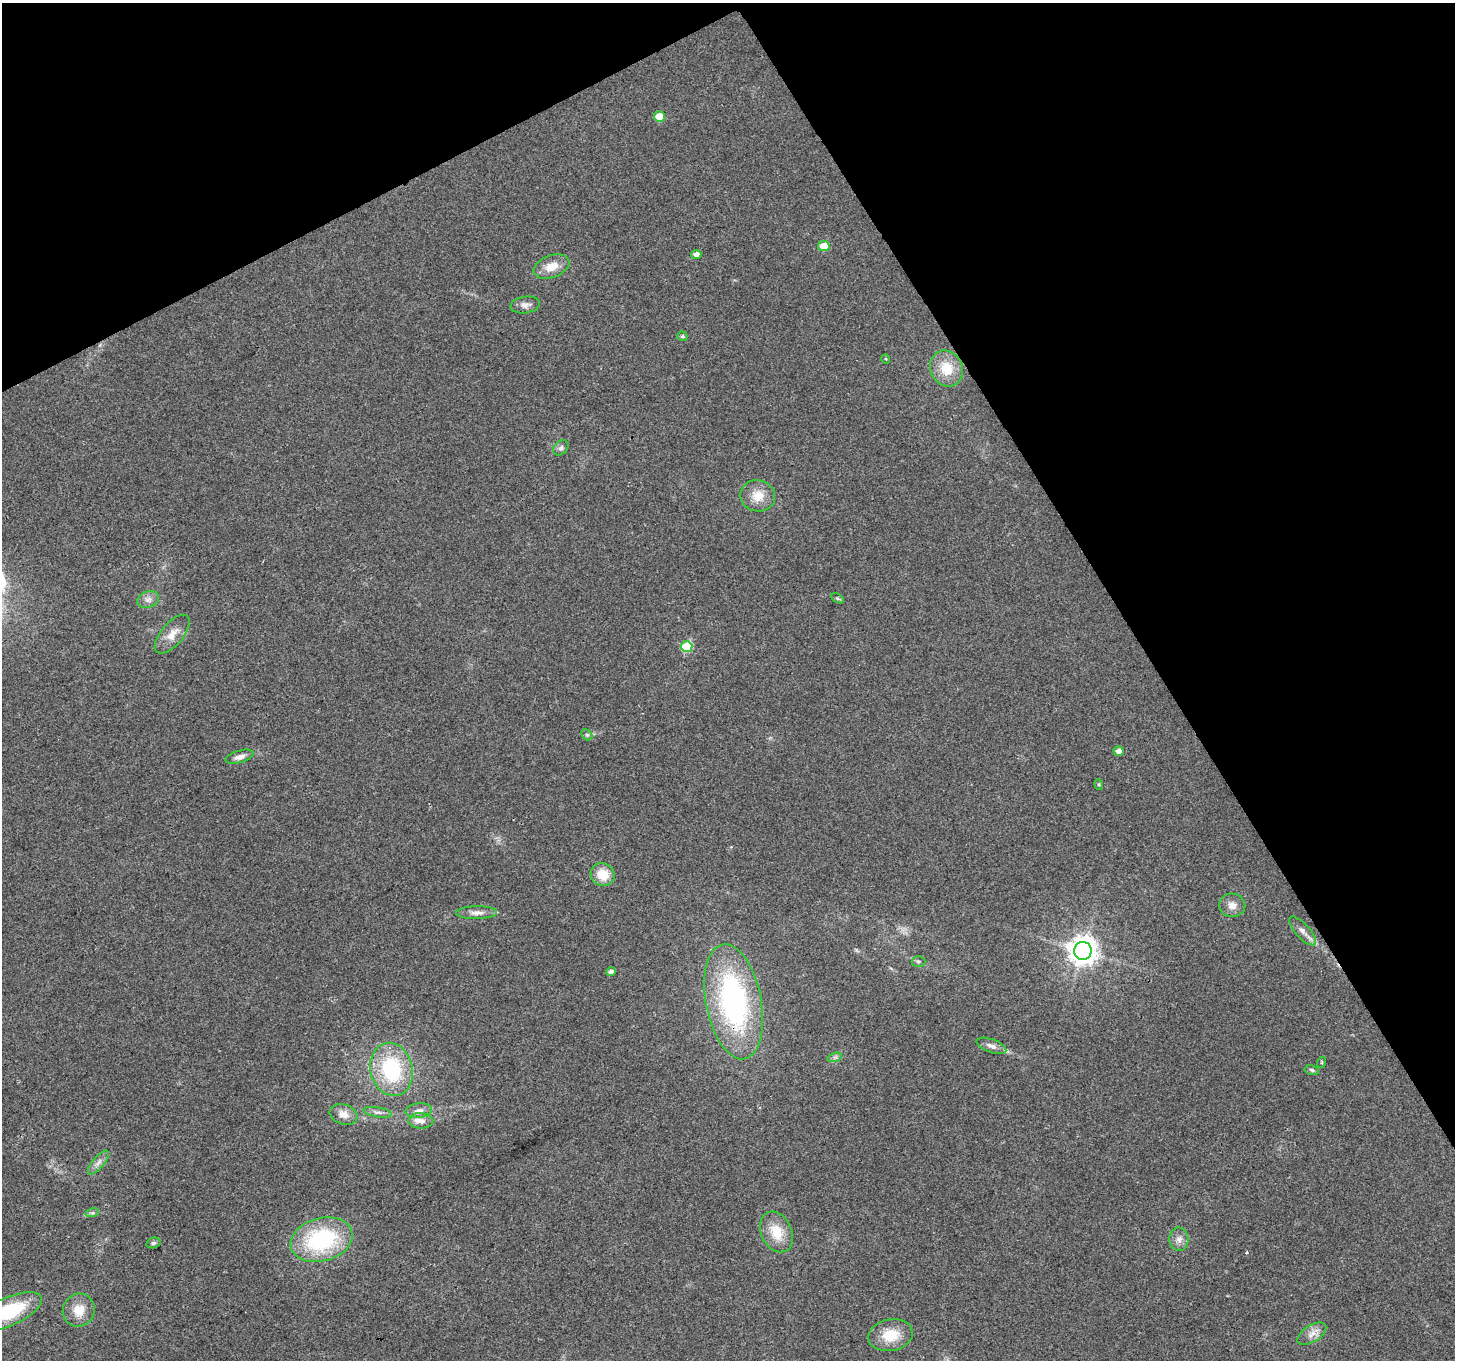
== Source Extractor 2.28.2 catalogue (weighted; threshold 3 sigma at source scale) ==
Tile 3 of 4 x 4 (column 3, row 1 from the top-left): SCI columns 2906-4358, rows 4181-5538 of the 5813 x 5705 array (HDU 1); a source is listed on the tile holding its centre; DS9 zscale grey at full resolution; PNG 1457 x 1362 px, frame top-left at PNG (2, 3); each listed source drawn as its Kron ellipse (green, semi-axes under 4 px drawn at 4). Shown black and unused: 28% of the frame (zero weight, under 2 of 3 exposures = <1% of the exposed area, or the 3 px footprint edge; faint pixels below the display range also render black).
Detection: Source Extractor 2.28.2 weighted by HDU 2 'WHT'; one run over the whole footprint, this tile lists its part. Background 0.035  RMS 0.0064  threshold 0.0286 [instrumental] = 3 sigma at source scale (4.5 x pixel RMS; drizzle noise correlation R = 1.50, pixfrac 1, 0.0396/0.0396 arcsec/px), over >= 5 px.
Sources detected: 47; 2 inside a brighter listed object's ellipse — not listed separately; the other 45 listed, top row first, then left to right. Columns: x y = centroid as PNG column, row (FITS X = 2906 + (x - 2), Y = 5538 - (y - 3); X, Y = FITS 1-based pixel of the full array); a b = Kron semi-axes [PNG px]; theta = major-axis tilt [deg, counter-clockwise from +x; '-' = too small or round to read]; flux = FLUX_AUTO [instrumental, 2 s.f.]
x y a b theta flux
659 117 5 5 - 13
824 246 5 5 - 14
696 254 5 4 - 3.2
552 267 18 11 20 9.3
525 305 15 8 8 3.4
682 336 5 4 - 1
886 359 5 3 - 0.56
946 368 18 16 -64 16
561 448 9 6 45 1.9
758 496 17 15 -10 11
837 598 7 4 -30 0.86
148 599 11 8 20 3.4
172 634 23 11 50 8.2
687 646 6 5 - 38
587 735 6 4 -43 1.2
1119 751 5 5 - 3.7
240 757 14 6 17 3.6
1099 784 5 4 - 0.8
603 874 12 11 - 13
1232 905 13 11 -3 4.9
477 913 20 6 1 4.3
1303 931 18 7 -48 4.2
1083 951 9 9 - 850
918 961 7 5 -1 1.3
611 972 4 4 - 2.5
734 1002 58 27 -79 130
991 1046 15 6 -20 3.3
835 1057 7 4 18 1.4
1322 1062 5 3 - 0.73
391 1069 26 21 -76 56
1312 1070 7 4 -13 1.2
419 1111 13 7 5 3.7
377 1112 14 5 -9 2.6
344 1114 14 10 -18 6.5
421 1121 12 8 0 4.3
98 1163 15 5 50 3.4
92 1213 7 4 18 1.1
776 1232 21 15 -65 15
1179 1239 12 9 -87 4
322 1240 32 21 15 70
153 1243 7 5 14 1.2
79 1310 17 16 - 11
8 1312 37 14 23 47
1312 1334 16 8 33 5.1
890 1335 22 15 12 15
Overlapping masked pixels (flux is a lower limit): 1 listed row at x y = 734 1002
Isophote crosses this tile's border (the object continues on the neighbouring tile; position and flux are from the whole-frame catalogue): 1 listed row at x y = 8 1312